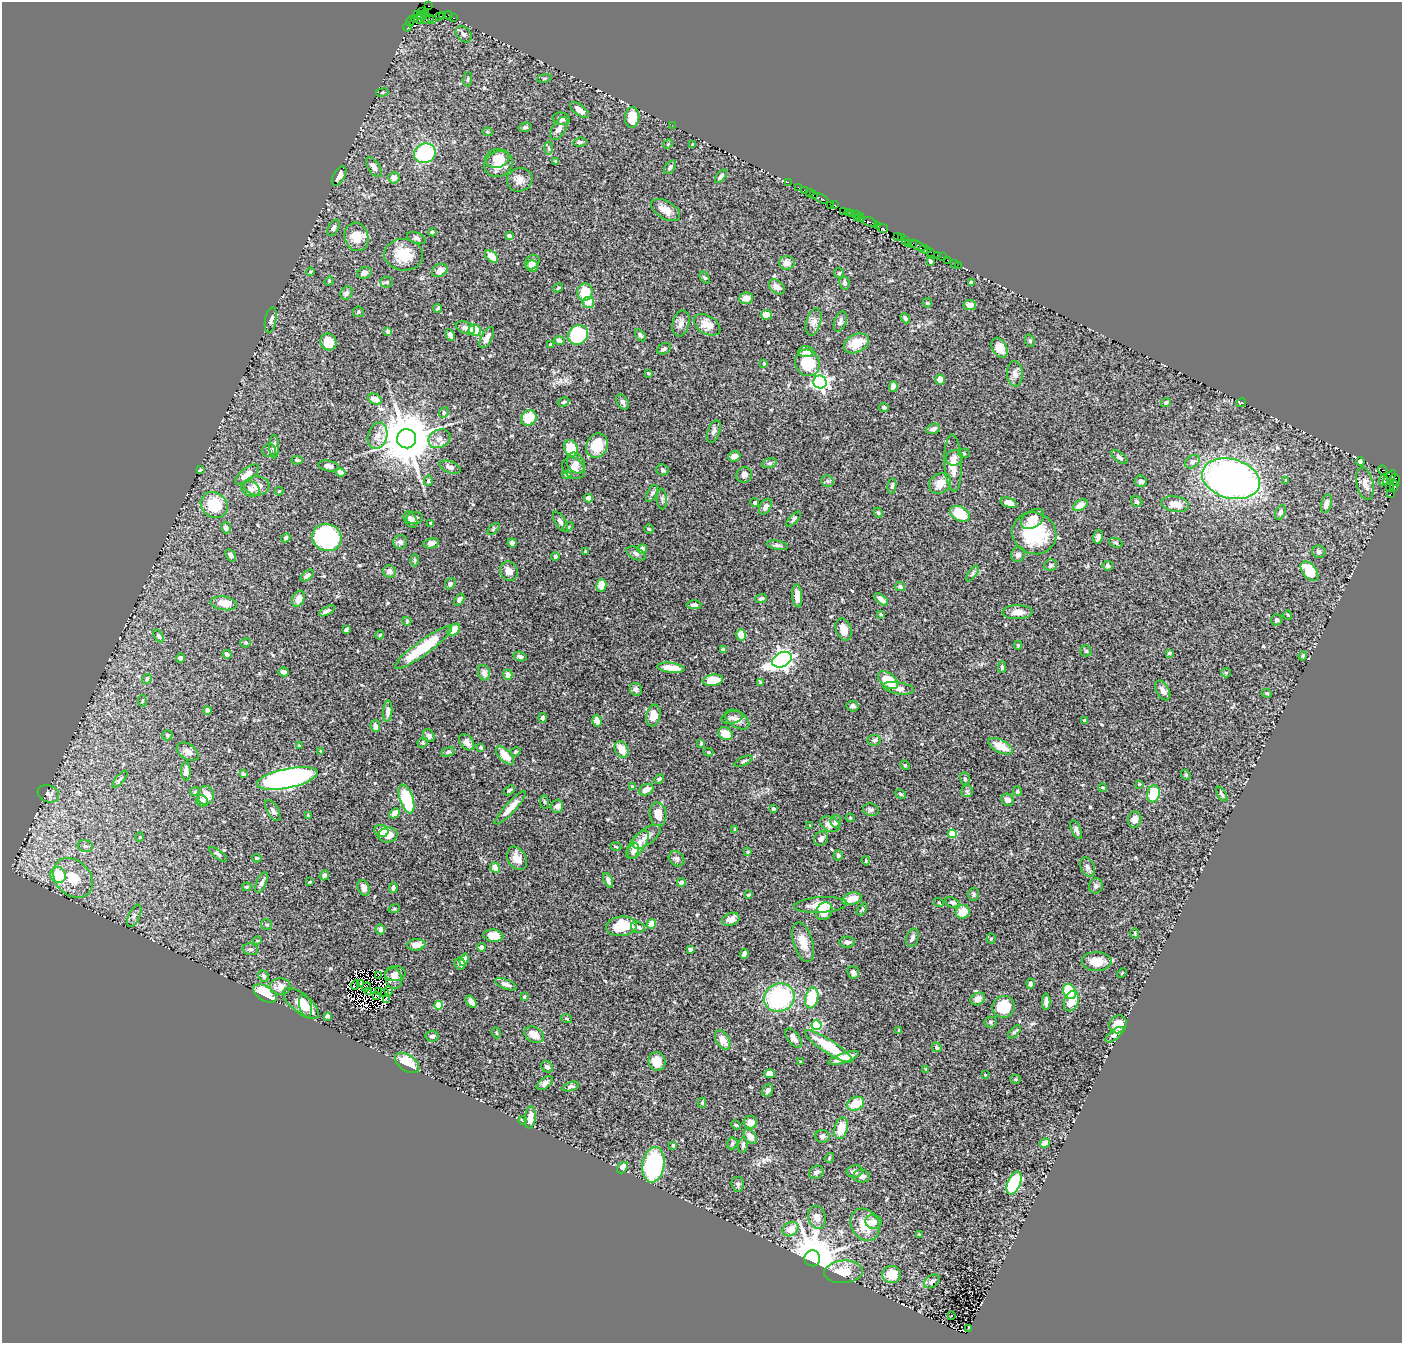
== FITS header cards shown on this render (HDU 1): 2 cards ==
NAXIS1  =                 1400
NAXIS2  =                 1341

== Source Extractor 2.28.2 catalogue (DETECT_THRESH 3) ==
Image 1400 x 1341 px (HDU 1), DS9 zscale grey, 1 PNG px = 1 image px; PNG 1404 x 1345 px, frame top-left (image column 1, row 1341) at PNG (2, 2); each listed source drawn as its Kron ellipse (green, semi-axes under 4 px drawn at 4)
Background 1.21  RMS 0.033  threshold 0.1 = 3 sigma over >= 5 px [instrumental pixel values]
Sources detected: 532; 5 with non-positive FLUX_AUTO (blend fragments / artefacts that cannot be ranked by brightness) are neither listed nor drawn; of the other 527, the 500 brightest by FLUX_AUTO listed and drawn (27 fainter detections omitted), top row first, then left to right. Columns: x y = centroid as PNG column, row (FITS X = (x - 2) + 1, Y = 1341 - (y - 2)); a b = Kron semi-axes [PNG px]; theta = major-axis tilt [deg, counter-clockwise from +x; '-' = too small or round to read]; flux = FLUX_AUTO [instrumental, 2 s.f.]
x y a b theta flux
429 6 3 2 - 25
422 11 2 2 - 13
425 14 4 2 - 33
417 15 3 2 - 33
443 15 2 2 - 8.3
448 15 4 2 - 96
422 16 5 3 - 63
439 16 2 2 - 16
454 18 3 2 - 67
415 19 4 2 - 22
420 19 5 3 - 130
428 19 6 3 22 110
433 19 2 2 - 8.1
410 21 5 2 - 25
408 27 4 2 - 29
464 34 9 6 -46 8.4
544 78 7 3 9 2.6
468 79 7 3 84 3
382 92 6 3 10 2.4
579 110 11 5 -38 16
632 117 10 7 84 39
561 119 9 6 -11 7.2
672 125 2 2 - 17
525 127 6 4 15 5
559 129 13 6 59 13
487 132 5 4 - 2.5
580 142 7 4 4 5.2
668 144 5 4 - 2.3
692 145 4 3 - 2.5
549 148 6 4 -87 3.7
425 153 11 9 22 180
497 158 12 9 14 28
556 161 4 3 - 2.5
499 164 14 12 30 35
374 167 11 5 -54 12
670 167 7 5 56 6.1
339 176 11 5 59 12
721 176 8 4 50 7.5
394 178 5 5 - 14
520 180 13 11 26 16
788 182 2 2 - 42
798 187 2 2 - 82
804 190 3 2 - 100
810 193 3 2 - 94
813 195 3 2 - 100
821 198 9 3 -28 280
830 205 3 2 - 4.4
835 205 3 2 - 110
666 210 16 8 -30 23
844 211 2 2 - 12
848 212 2 2 - 40
852 214 3 3 - 120
856 215 4 2 - 44
859 217 5 3 - 200
862 219 4 3 - 140
869 222 9 3 -17 540
878 226 4 2 - 64
333 228 9 5 62 5.2
883 228 5 3 - 630
432 232 4 3 - 3.1
509 236 4 4 - 5.9
357 237 14 11 -72 36
898 237 3 3 - 78
901 237 3 2 - 150
416 238 10 5 -21 6.1
905 240 3 2 - 120
909 243 2 2 - 13
913 243 3 2 - 190
918 246 8 3 -27 300
925 249 6 2 -16 100
931 252 4 2 - 45
404 255 19 16 -5 59
938 255 3 3 - 180
492 256 7 5 -42 20
942 257 2 2 - 34
947 260 2 2 - 56
930 261 4 3 - 5.2
532 262 8 6 47 20
787 263 8 7 - 15
955 263 2 2 - 13
958 265 2 2 - 23
532 266 6 6 - 15
440 270 8 6 30 16
310 272 4 3 - 2.4
364 273 7 5 18 9.5
839 273 5 5 - 2.9
705 278 6 4 -57 2.9
329 281 5 4 - 2
387 282 6 5 - 3.7
971 282 4 3 - 4.4
844 283 6 5 - 6.8
777 287 9 6 -39 11
558 288 5 3 - 2.8
585 292 9 7 76 48
346 293 7 5 58 6.7
746 298 7 5 5 16
588 302 6 5 - 26
927 303 5 4 - 4.5
970 305 6 5 - 16
437 308 4 3 - 3.2
358 312 5 5 - 4.3
766 315 5 5 - 22
905 318 5 4 - 6.3
271 320 13 5 80 7.2
814 322 14 7 74 13
840 322 10 6 71 8.2
681 323 13 8 75 12
707 325 14 9 -31 25
465 328 10 6 -21 7.9
475 330 6 5 - 75
388 331 4 4 - 9.7
450 335 6 4 -67 8.4
578 335 10 9 - 190
640 335 7 4 -56 5.2
487 337 11 5 63 14
559 341 5 4 - 6.4
1030 341 6 4 -71 3.9
328 342 8 7 - 34
856 343 13 9 26 41
550 345 4 3 - 2.4
999 348 11 7 -61 25
664 349 7 5 27 4.6
806 352 7 5 -5 12
764 363 4 4 - 2.2
807 363 13 12 - 74
648 373 4 3 - 2.9
1015 374 13 8 -86 12
940 380 5 4 - 18
820 382 7 6 - 760
893 386 5 4 - 6.6
375 399 7 5 -29 23
564 402 6 4 27 3.2
623 402 8 5 -60 7.4
1166 402 5 4 - 4.4
1241 403 5 3 - 2.4
884 408 4 3 - 3.3
444 412 5 4 - 4.1
529 418 8 7 - 51
933 429 7 5 19 8.4
714 432 12 6 69 7.2
377 436 13 9 74 19
407 439 9 9 - 14000
439 439 11 9 24 14
597 446 12 10 64 55
274 447 11 4 -89 9.2
571 448 8 6 -65 66
269 451 7 6 - 4.3
964 453 5 5 - 2.8
734 456 6 5 - 13
1119 457 9 4 -38 6.2
954 458 8 7 - 12
297 460 6 4 -5 4
1360 461 4 4 - 5.8
1192 462 8 6 34 6.8
576 463 11 8 -60 13
769 463 7 4 16 4.3
953 463 28 8 -87 37
329 466 10 5 -11 11
450 467 11 5 -20 7.7
574 468 12 9 -41 13
200 470 4 3 - 2.6
662 470 6 5 - 3.9
1382 470 5 3 - 610
340 472 5 4 - 10
247 474 14 6 38 23
567 475 5 3 - 3.2
744 475 8 7 - 9.7
1389 478 8 4 50 48
1231 479 29 19 -15 1100
1395 480 6 4 -68 210
428 481 5 3 - 3.1
828 481 6 5 - 4.6
1141 481 6 5 - 12
1286 481 4 3 - 2.3
1383 481 5 4 - 6
940 483 12 9 37 25
1365 484 17 8 -78 19
257 486 12 9 -3 20
892 486 8 4 84 4.5
1394 486 5 4 - 270
1390 487 5 2 - 120
250 489 9 7 -31 11
279 491 4 4 - 2
652 493 9 5 62 4.9
1390 494 3 2 - 76
589 498 4 4 - 12
662 499 10 5 -85 5.7
1137 502 6 5 - 4.4
755 503 4 4 - 4
1009 503 8 5 -19 13
1175 504 14 7 -9 24
1326 504 9 5 75 16
214 505 14 12 -39 81
1080 505 8 5 31 21
765 507 9 5 60 11
1280 512 7 5 63 7.3
878 513 5 4 - 2.6
960 514 10 7 -28 74
415 518 8 6 6 11
410 519 9 6 -57 7.2
794 519 9 4 47 5.8
1033 519 13 8 35 24
560 522 11 5 -59 8.3
431 523 3 2 - 2.4
568 527 5 3 - 2.5
226 528 5 5 - 9.5
493 529 7 3 42 3.1
649 529 4 4 - 2.8
1034 533 22 20 -26 130
327 537 15 13 -24 350
1098 537 7 4 79 6.6
286 538 5 4 - 4.4
400 542 7 7 - 8.5
431 543 7 5 11 9.7
512 543 4 4 - 5.2
1116 543 7 4 -19 3.5
777 545 11 4 -11 6.1
642 549 5 4 - 15
585 552 3 3 - 3
1319 552 6 6 - 6.3
636 554 10 6 -28 7.7
1018 554 8 7 - 7.2
231 555 7 4 -57 6.3
555 556 4 4 - 4.3
414 560 6 4 -89 2.9
1051 565 6 5 - 4.7
1108 566 5 4 - 5.8
389 571 6 6 - 12
509 571 10 8 -62 16
1309 571 11 7 -52 65
972 574 9 4 55 4
307 576 8 4 39 7.3
450 584 6 5 - 6.1
601 585 6 5 - 25
900 586 5 4 - 5.5
797 596 11 5 -85 21
761 598 6 4 22 5.5
298 599 8 6 68 19
881 599 8 4 -40 12
459 600 6 4 56 7.7
224 603 13 6 -9 33
694 605 7 4 -1 6.3
327 611 8 4 29 6.7
1018 612 15 7 1 17
881 614 4 3 - 2.7
1288 615 4 4 - 2.5
1277 620 5 5 - 5
407 621 4 4 - 2.9
346 629 4 3 - 4.8
844 629 11 7 -71 24
454 630 7 5 48 29
380 635 4 4 - 2.6
741 635 6 4 -74 30
158 636 7 4 -53 3.7
246 643 5 4 - 3
1018 645 4 3 - 3.3
423 647 35 7 36 120
723 650 4 4 - 3.7
1086 651 5 5 - 3.5
1169 653 4 3 - 3.4
227 654 4 4 - 11
520 656 6 4 -18 5.2
1303 656 5 4 - 2.7
181 658 5 4 - 4
782 660 10 7 27 1200
1002 667 6 4 -88 4.4
671 668 14 5 -7 30
283 672 5 4 - 7.2
484 673 8 5 -72 11
1226 673 5 4 - 2.4
508 675 5 4 - 16
147 679 5 4 - 3.2
713 680 10 5 8 45
888 680 11 7 -38 63
760 683 4 4 - 2.8
899 688 15 6 -9 13
636 689 6 6 - 7.5
1163 690 11 6 -60 12
1267 693 5 4 - 2.9
142 701 6 3 -83 2.4
853 706 6 5 - 6.7
208 710 4 4 - 13
388 711 10 4 86 9
653 716 11 7 80 25
542 718 5 4 - 6
732 718 10 6 13 8.3
737 719 13 8 -32 16
1085 720 3 3 - 3.2
597 721 6 4 -74 15
375 726 6 4 -83 11
725 734 7 6 - 37
167 735 5 5 - 3.3
429 736 7 5 -62 5.6
874 740 6 5 - 5.1
467 742 9 6 -50 9.8
423 743 5 4 - 3
701 743 4 3 - 3.1
299 746 3 3 - 2.4
1000 746 13 6 -26 39
481 747 3 3 - 4.1
621 749 8 6 -60 24
321 751 3 2 - 2.2
188 752 12 7 -33 13
448 752 7 4 15 4
516 752 5 3 - 2.6
708 752 5 4 - 3.4
505 755 11 5 -46 37
744 761 10 4 25 4.7
905 765 5 4 - 2.6
186 771 9 5 -88 12
243 774 4 3 - 8.5
1186 775 5 4 - 3
287 778 31 9 12 790
120 779 10 3 50 4
659 779 5 4 - 4.6
965 779 6 5 - 4
1139 784 4 4 - 2
633 786 4 3 - 2.7
1103 788 4 3 - 2.6
509 790 6 4 41 3.9
646 790 7 5 29 21
967 791 5 5 - 4.1
1017 791 5 4 - 3.5
195 792 5 4 - 2.7
48 794 11 8 -20 8.2
901 794 6 4 -28 2.8
1153 794 8 6 76 89
1222 794 8 3 -57 3.9
206 795 9 8 - 33
406 799 15 6 -71 130
1007 800 7 6 - 9.1
202 801 6 5 - 7.8
544 802 7 3 -82 3.2
557 806 7 6 - 7.2
510 808 22 5 47 30
773 809 3 3 - 2.9
871 810 8 6 -10 5.6
273 811 12 5 -60 8.4
395 813 6 4 44 15
658 814 12 8 -82 29
308 816 4 3 - 4.2
850 818 4 4 - 2.1
1135 820 8 6 75 13
836 821 6 5 - 8.2
830 824 10 7 -24 19
810 826 3 3 - 2
735 829 4 3 - 2.3
1076 830 10 4 -67 7.1
381 831 7 6 - 19
952 834 4 4 - 91
388 835 9 7 8 27
140 837 5 3 - 1.9
646 837 16 8 38 17
821 838 8 6 43 11
638 845 17 7 55 27
85 846 8 6 -15 6.6
616 846 5 3 - 2
633 851 8 5 67 9.1
748 852 4 3 - 2.8
218 854 10 4 -38 5.6
838 855 5 4 - 5.2
257 858 4 4 - 2.7
517 858 12 9 -56 20
676 859 8 7 - 6.3
866 861 5 3 - 2
1087 867 10 6 -64 7.5
495 868 6 4 -51 15
58 875 8 7 - 69
324 875 5 4 - 5.9
73 878 22 17 -46 65
608 880 7 4 -67 8.9
310 882 3 3 - 2
681 882 4 4 - 9.1
262 883 11 5 65 7.5
1096 886 8 7 - 6.4
247 887 4 3 - 2.9
364 888 8 5 -69 14
393 888 5 4 - 7.4
974 894 6 5 - 4.7
749 895 4 3 - 2.7
852 899 10 6 13 31
952 902 8 5 -20 5.2
939 903 5 3 - 2
821 905 26 8 4 41
394 909 6 3 18 2.4
862 909 7 4 55 2.9
824 911 9 7 59 40
963 912 7 6 - 28
134 916 12 5 65 6.8
731 919 9 6 21 14
652 924 5 4 - 30
267 925 5 5 - 3.5
622 926 15 9 7 73
638 927 7 5 -17 6.8
380 929 5 4 - 8.1
1135 933 5 3 - 2.5
493 936 10 6 -7 26
912 938 9 6 73 7
991 938 5 4 - 2.6
257 940 4 3 - 2
803 942 20 9 -73 31
847 942 8 5 -2 8.6
416 945 9 6 7 18
481 947 4 3 - 12
250 949 8 5 -14 4.6
690 949 4 3 - 10
744 954 5 4 - 6.2
464 960 6 4 72 11
1097 961 15 9 0 32
460 964 6 5 - 7.5
853 972 6 5 - 8.7
1122 973 5 3 - 2
395 974 10 7 2 9.7
379 975 3 2 - 2.9
264 976 6 5 - 6.6
394 978 11 8 -72 12
360 984 3 2 - 4.7
506 984 11 5 -22 10
1030 984 5 4 - 6.5
355 985 5 2 - 2
280 987 10 8 -1 20
366 987 5 3 - 4.4
369 991 2 2 - 3.3
379 991 3 2 - 2.5
388 991 5 2 - 3.5
1069 991 8 6 -60 140
385 992 4 2 - 4
265 994 13 7 -33 65
377 996 4 3 - 2.4
524 997 4 3 - 2.2
779 998 15 14 - 240
812 998 10 6 78 91
978 999 7 6 - 13
387 1000 3 3 - 9.2
1071 1001 10 7 68 35
471 1002 7 4 -51 10
1046 1002 8 4 90 9.8
301 1004 22 9 -39 44
438 1005 4 4 - 73
306 1006 11 6 -78 20
1004 1007 11 10 - 50
327 1016 4 3 - 6.7
567 1019 5 4 - 2.7
990 1022 6 5 - 3.5
1118 1024 9 8 - 23
817 1025 5 5 - 170
899 1030 3 3 - 2.2
1015 1032 8 4 44 4.2
496 1033 6 4 -70 3
534 1035 10 7 -28 26
1114 1035 11 5 39 10
432 1036 6 5 - 7.1
794 1038 11 6 -53 13
723 1040 10 6 -61 22
829 1046 28 6 -33 88
937 1047 5 4 - 3.1
844 1058 16 5 18 25
657 1062 9 8 - 25
801 1062 4 3 - 2.1
407 1063 14 7 -35 51
547 1067 6 5 - 5.8
926 1069 3 3 - 2
770 1074 5 4 - 17
985 1075 4 3 - 2.1
1016 1079 5 4 - 2.8
545 1083 9 5 37 8.2
571 1086 8 4 19 5.6
768 1090 6 5 - 8.5
702 1103 5 3 - 2.1
856 1104 9 6 27 43
530 1118 11 5 84 23
523 1121 4 3 - 7.6
750 1122 7 6 - 20
736 1125 5 3 - 2.4
841 1128 11 6 76 39
750 1136 8 5 -55 16
822 1136 7 6 - 7.8
732 1143 6 5 - 4.9
1045 1143 5 4 - 13
673 1145 4 4 - 2.6
743 1145 7 5 82 4.6
829 1158 5 4 - 2.3
653 1165 18 11 81 240
622 1168 6 4 50 25
855 1171 8 6 9 10
816 1172 7 6 - 5.9
862 1176 8 6 -1 9.2
1014 1183 12 6 67 150
738 1184 7 6 - 5.7
817 1217 12 8 -74 15
873 1222 8 7 - 14
865 1225 17 13 -62 50
791 1229 8 6 35 24
919 1235 4 3 - 2.1
812 1258 8 7 - 9900
843 1272 19 11 4 52
892 1274 9 8 - 37
932 1281 8 6 38 8
952 1316 3 3 - 7.7
968 1328 3 2 - 35
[27 fainter detections neither listed nor drawn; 5 non-positive-flux detections neither listed nor drawn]